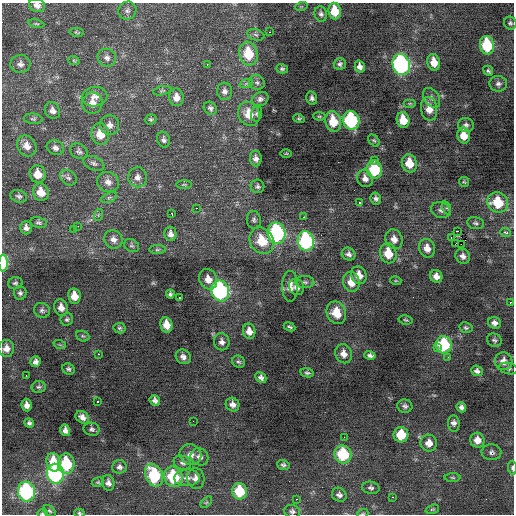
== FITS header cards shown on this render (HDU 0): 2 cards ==
NAXIS1  =                  512 / Axis length
NAXIS2  =                  512 / Axis length

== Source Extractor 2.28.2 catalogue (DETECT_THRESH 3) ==
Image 512 x 512 px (HDU 0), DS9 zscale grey, 1 PNG px = 1 image px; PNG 516 x 516 px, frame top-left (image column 1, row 512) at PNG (2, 3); each listed source drawn as its Kron ellipse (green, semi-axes under 4 px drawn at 4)
Background -0.0944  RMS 1.1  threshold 3.19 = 3 sigma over >= 5 px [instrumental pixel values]
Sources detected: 200; all 200 listed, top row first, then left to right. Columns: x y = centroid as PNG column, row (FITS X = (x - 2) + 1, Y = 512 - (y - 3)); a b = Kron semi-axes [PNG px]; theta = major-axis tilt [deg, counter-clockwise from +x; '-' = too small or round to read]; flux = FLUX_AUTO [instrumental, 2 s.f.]
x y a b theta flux
37 5 8 6 -18 370
301 7 6 4 18 85
127 11 9 8 - 270
335 11 8 6 -82 1500
321 14 8 6 -75 210
510 23 6 6 - 150
36 24 8 4 -9 110
77 32 7 4 -9 92
269 32 3 2 - 700
256 35 9 5 -19 190
487 45 9 7 -78 3600
248 54 12 9 -79 2400
107 58 9 8 - 330
74 61 6 3 -20 84
434 62 8 6 -75 970
20 64 10 9 - 340
207 64 2 2 - 200
340 64 6 5 - 180
401 65 11 8 -75 14000
360 67 6 5 - 360
282 69 6 4 -16 140
488 71 5 4 - 140
257 82 8 7 - 200
246 84 7 4 19 140
498 84 8 8 - 260
162 91 9 4 11 130
225 91 8 7 - 310
94 97 13 9 10 590
176 97 9 7 -82 570
312 98 7 5 -76 230
432 98 11 7 -57 300
260 99 8 7 - 270
92 103 10 10 - 650
410 103 6 4 0 97
210 108 7 6 - 190
429 109 12 8 -81 860
52 111 9 7 -58 350
257 113 8 5 79 180
249 114 12 10 -64 1200
319 116 6 4 -5 93
299 118 6 4 -16 120
33 119 9 5 -4 140
151 119 6 5 - 120
351 120 9 8 - 7300
403 120 8 6 -78 1200
333 121 10 8 -79 1800
110 125 10 9 - 430
466 125 8 7 - 230
100 134 11 8 -81 1400
464 135 8 6 -76 1100
164 140 8 6 -71 210
374 140 7 4 -47 120
27 146 11 9 -57 630
55 148 9 7 -23 290
79 151 9 7 -34 220
286 153 6 4 1 73
256 158 8 6 -85 320
374 161 3 3 - 130
94 163 11 6 -22 220
409 163 9 7 -76 1300
374 170 9 8 - 3800
38 174 9 8 - 960
137 177 10 9 - 440
68 178 9 7 -39 230
365 178 9 7 -66 440
108 182 11 9 -27 450
464 182 5 4 - 93
184 185 8 3 0 89
257 186 7 6 - 190
41 192 9 7 -70 1000
19 196 8 6 -18 190
109 198 8 4 22 140
376 198 6 5 - 200
359 202 3 2 - 87
498 202 10 10 - 2700
196 208 3 2 - 280
447 208 7 4 -71 130
441 210 10 8 -20 300
172 213 3 2 - 480
98 215 6 4 72 96
304 217 3 3 - 77
254 220 8 7 - 210
38 223 8 5 -11 170
476 223 8 6 -11 170
78 226 2 2 - 32
26 228 6 6 - 290
73 229 2 2 - 44
458 231 3 2 - 930
506 232 5 3 - 450
277 233 11 9 -79 11000
170 234 7 6 - 330
451 238 3 3 - 680
113 239 9 8 - 410
394 239 10 8 -71 530
262 241 14 11 -60 2000
306 241 10 8 -77 9700
455 244 3 2 - 110
461 244 2 2 - 15
132 246 8 6 -33 160
427 248 9 8 - 600
157 250 8 4 0 130
388 253 10 8 -74 1500
349 254 7 6 - 270
463 256 8 7 - 320
3 263 8 4 90 2000
359 275 9 7 -65 780
436 276 6 6 - 470
208 279 10 8 -66 690
396 281 5 3 - 70
305 282 9 6 -1 210
351 282 10 8 -70 980
15 283 7 6 - 170
290 286 15 8 -89 620
296 287 8 7 - 380
220 291 10 8 -71 13000
20 293 7 6 - 200
170 294 4 4 - 160
74 296 7 6 - 960
179 298 3 2 - 130
510 302 3 3 - 90
61 308 8 7 - 520
42 310 8 7 - 220
336 313 11 9 -68 1200
67 319 6 6 - 170
406 320 7 4 -11 110
494 323 6 5 - 350
166 325 8 6 -77 900
289 327 6 3 -24 120
120 328 6 5 - 120
466 328 7 5 -11 130
249 331 7 6 - 500
83 336 7 5 -21 110
494 340 7 6 - 180
222 342 8 7 - 320
60 345 6 4 -19 90
444 345 8 8 - 4600
437 347 3 2 - 260
6 348 8 8 - 490
98 354 2 2 - 330
344 354 10 8 -69 530
370 355 6 4 -16 200
183 357 8 7 - 330
448 357 2 2 - 350
504 361 9 8 - 620
35 362 5 5 - 300
239 362 7 5 -33 150
68 369 6 5 - 160
508 369 9 5 -13 180
477 371 6 5 - 240
307 373 7 4 -12 150
26 376 2 2 - 460
261 378 6 5 - 240
39 387 7 6 - 150
155 400 5 5 - 250
97 402 3 3 - 150
27 405 6 5 - 390
233 405 7 6 - 340
405 406 7 6 - 220
461 407 5 4 - 240
82 417 7 6 - 380
193 421 2 2 - 30
29 423 5 4 - 170
454 424 8 6 -82 320
92 429 8 6 -12 200
65 430 6 5 - 330
401 435 7 7 - 2000
344 437 2 2 - 150
477 440 7 7 - 690
429 443 8 8 - 690
491 452 10 8 -3 240
343 454 9 8 - 3800
191 455 11 10 - 520
199 457 9 8 - 360
54 462 9 7 -77 1600
182 463 9 7 -18 240
66 464 10 8 -88 4000
283 465 6 5 - 150
119 467 7 6 - 230
512 468 7 4 -88 190
56 474 10 8 -79 11000
154 475 12 8 -66 4400
173 477 10 9 - 3600
453 477 8 4 -1 110
187 478 13 8 4 490
196 478 11 8 -79 430
98 482 6 4 10 100
108 483 8 6 -76 320
371 488 9 6 -10 200
239 491 8 7 - 2800
26 492 10 8 -77 8700
339 495 8 6 -37 260
393 497 3 2 - 91
296 499 3 2 - 430
206 502 7 4 44 98
432 509 7 4 18 96
49 511 7 4 -40 120
292 511 8 6 -13 200
42 513 5 4 - 96
79 513 5 4 - 96
363 513 5 3 - 73
At the frame edge (FLAGS 8, measured only in part): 6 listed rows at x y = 37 5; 3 263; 512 468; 42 513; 79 513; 363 513